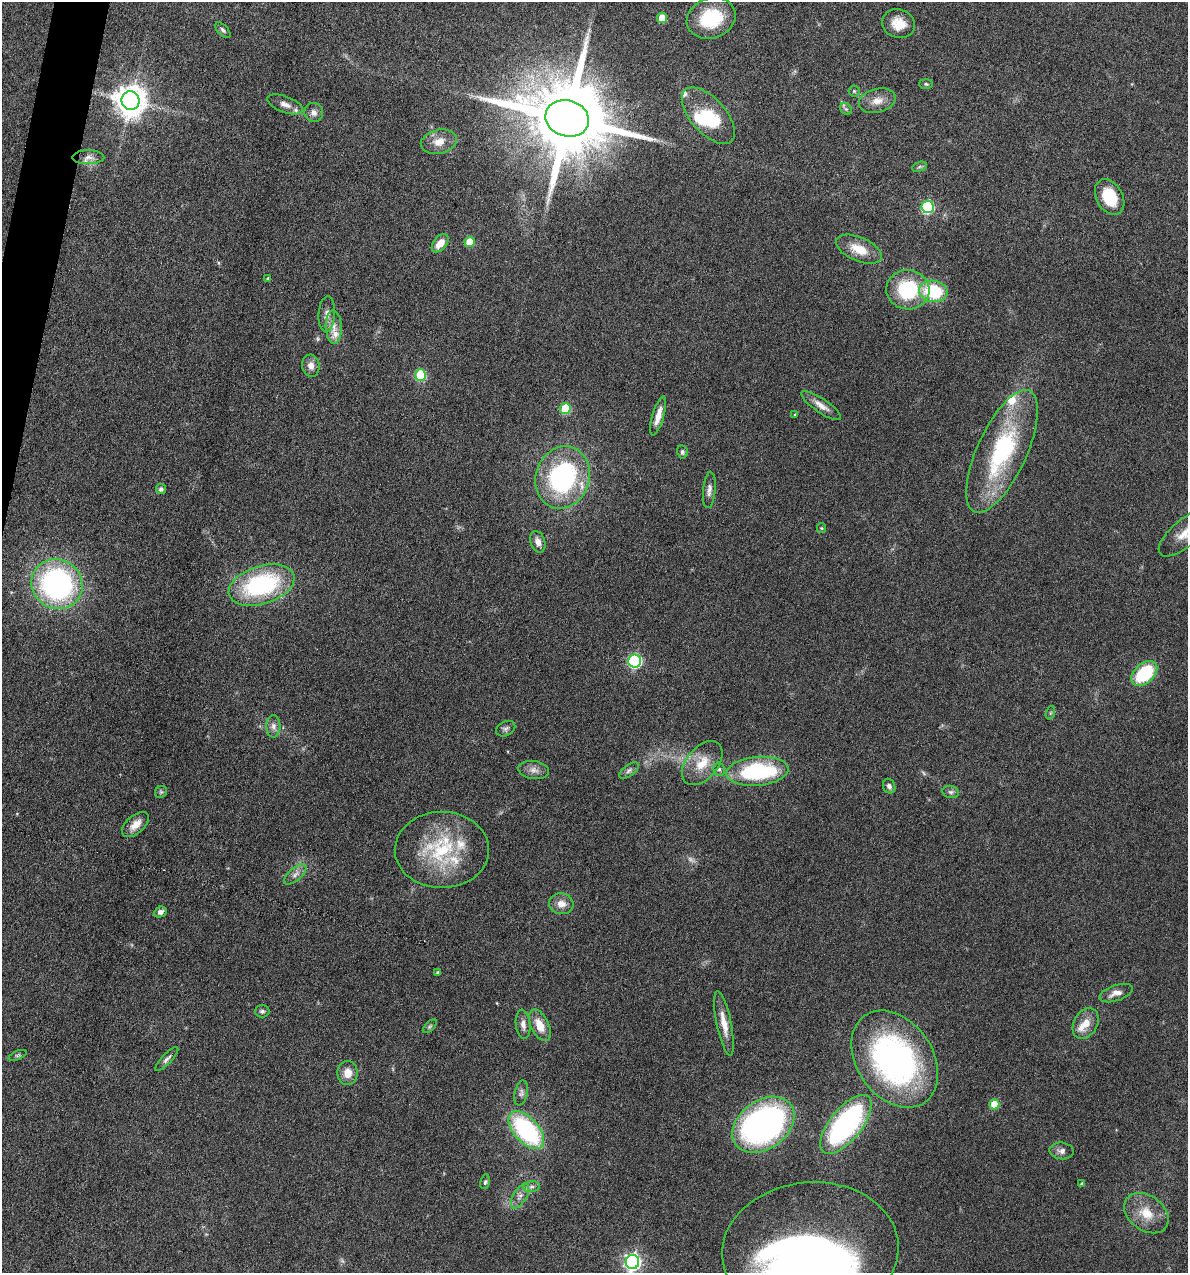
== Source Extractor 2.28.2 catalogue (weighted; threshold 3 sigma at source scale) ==
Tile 11 of 4 x 4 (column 3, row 3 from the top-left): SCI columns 2492-3677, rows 1272-2542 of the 5105 x 5085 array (HDU 1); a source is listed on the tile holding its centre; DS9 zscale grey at full resolution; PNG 1190 x 1275 px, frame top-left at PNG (2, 2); each listed source drawn as its Kron ellipse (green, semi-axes under 4 px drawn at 4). Shown black and unused: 1% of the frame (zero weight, under 4 of 8 exposures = <1% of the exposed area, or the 3 px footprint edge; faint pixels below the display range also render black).
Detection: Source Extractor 2.28.2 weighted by HDU 2 'WHT'; one run over the whole footprint, this tile lists its part. Background 0.148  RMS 0.0057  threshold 0.0233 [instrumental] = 3 sigma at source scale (4.09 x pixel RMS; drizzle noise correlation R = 1.36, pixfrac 0.8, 0.05/0.05 arcsec/px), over >= 5 px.
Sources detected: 100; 3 too faint to see at this stretch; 4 inside a brighter object's white glare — neither listed nor drawn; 8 inside a brighter listed object's ellipse — not listed separately; the other 85 listed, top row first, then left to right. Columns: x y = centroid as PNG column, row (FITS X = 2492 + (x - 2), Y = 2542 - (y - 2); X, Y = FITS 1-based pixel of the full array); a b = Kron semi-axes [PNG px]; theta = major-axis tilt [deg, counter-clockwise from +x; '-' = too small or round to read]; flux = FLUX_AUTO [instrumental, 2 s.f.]
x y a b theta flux
662 18 5 5 - 14
711 18 25 20 19 27
899 24 17 14 -18 8.5
223 30 9 5 -45 1.4
926 84 7 5 -3 0.89
854 91 5 5 - 0.86
130 101 9 9 - 870
877 101 18 12 14 6.2
285 104 19 8 -21 3.9
846 109 6 5 - 1.1
314 113 10 9 - 2.7
708 116 34 17 -48 25
567 118 22 18 -16 9400
439 142 18 12 12 6.2
88 157 16 7 0 3
920 167 7 4 19 0.95
1110 197 19 13 -61 17
928 207 6 6 - 57
470 242 5 5 - 11
440 243 10 6 51 6.2
859 249 24 12 -23 11
268 278 4 3 - 0.52
908 290 21 19 -7 34
933 291 14 10 -9 31
327 314 18 8 86 3.8
334 327 17 8 -88 4.9
311 366 11 8 -81 3.7
421 375 6 5 - 33
821 406 23 7 -35 4.8
565 409 5 5 - 28
795 415 4 3 - 0.7
658 416 20 6 74 5.3
1002 451 66 24 65 68
682 452 7 5 -77 1.1
562 477 31 27 72 83
161 489 5 5 - 1.8
709 490 18 6 85 2.8
821 528 5 4 - 0.53
1185 533 32 13 41 11
538 542 11 7 -72 3.5
57 584 26 24 -34 120
262 585 34 19 18 70
635 661 6 6 - 73
1144 673 15 9 42 31
1050 713 7 4 71 0.8
273 726 11 7 -89 2.8
506 729 10 7 27 1.6
702 763 25 15 50 12
719 769 7 5 -77 1.2
533 770 15 9 -8 3.6
629 771 11 5 37 1.8
757 771 31 14 5 54
889 786 7 6 - 1.9
161 792 6 5 - 0.95
951 792 8 6 -14 1.5
135 825 16 9 41 5.4
442 850 47 38 0 45
295 874 14 6 41 2.8
561 904 12 10 -11 5.2
160 912 6 5 - 2
438 972 4 3 - 1.2
1116 993 17 7 19 4.4
262 1011 7 6 - 1.4
724 1023 33 7 -78 7.5
1086 1023 16 11 61 6.9
523 1024 15 7 -84 3.4
540 1025 17 9 -64 8.9
430 1026 8 4 45 0.99
17 1055 9 4 21 1
167 1059 16 5 46 1.9
895 1059 53 38 -55 160
348 1073 12 10 90 6.3
521 1093 13 6 77 2
994 1104 5 5 - 14
846 1124 36 16 51 110
763 1125 34 24 36 150
526 1130 23 12 -48 70
1062 1151 12 8 -5 2.7
485 1182 7 5 79 1.1
1082 1184 4 4 - 1.1
531 1187 8 5 6 1.6
520 1196 14 6 59 3.1
1146 1213 24 17 -37 12
810 1251 88 68 5 360
632 1262 7 6 - 190
Isophote crosses this tile's border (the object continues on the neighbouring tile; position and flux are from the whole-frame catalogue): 3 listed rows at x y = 1185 533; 810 1251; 632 1262